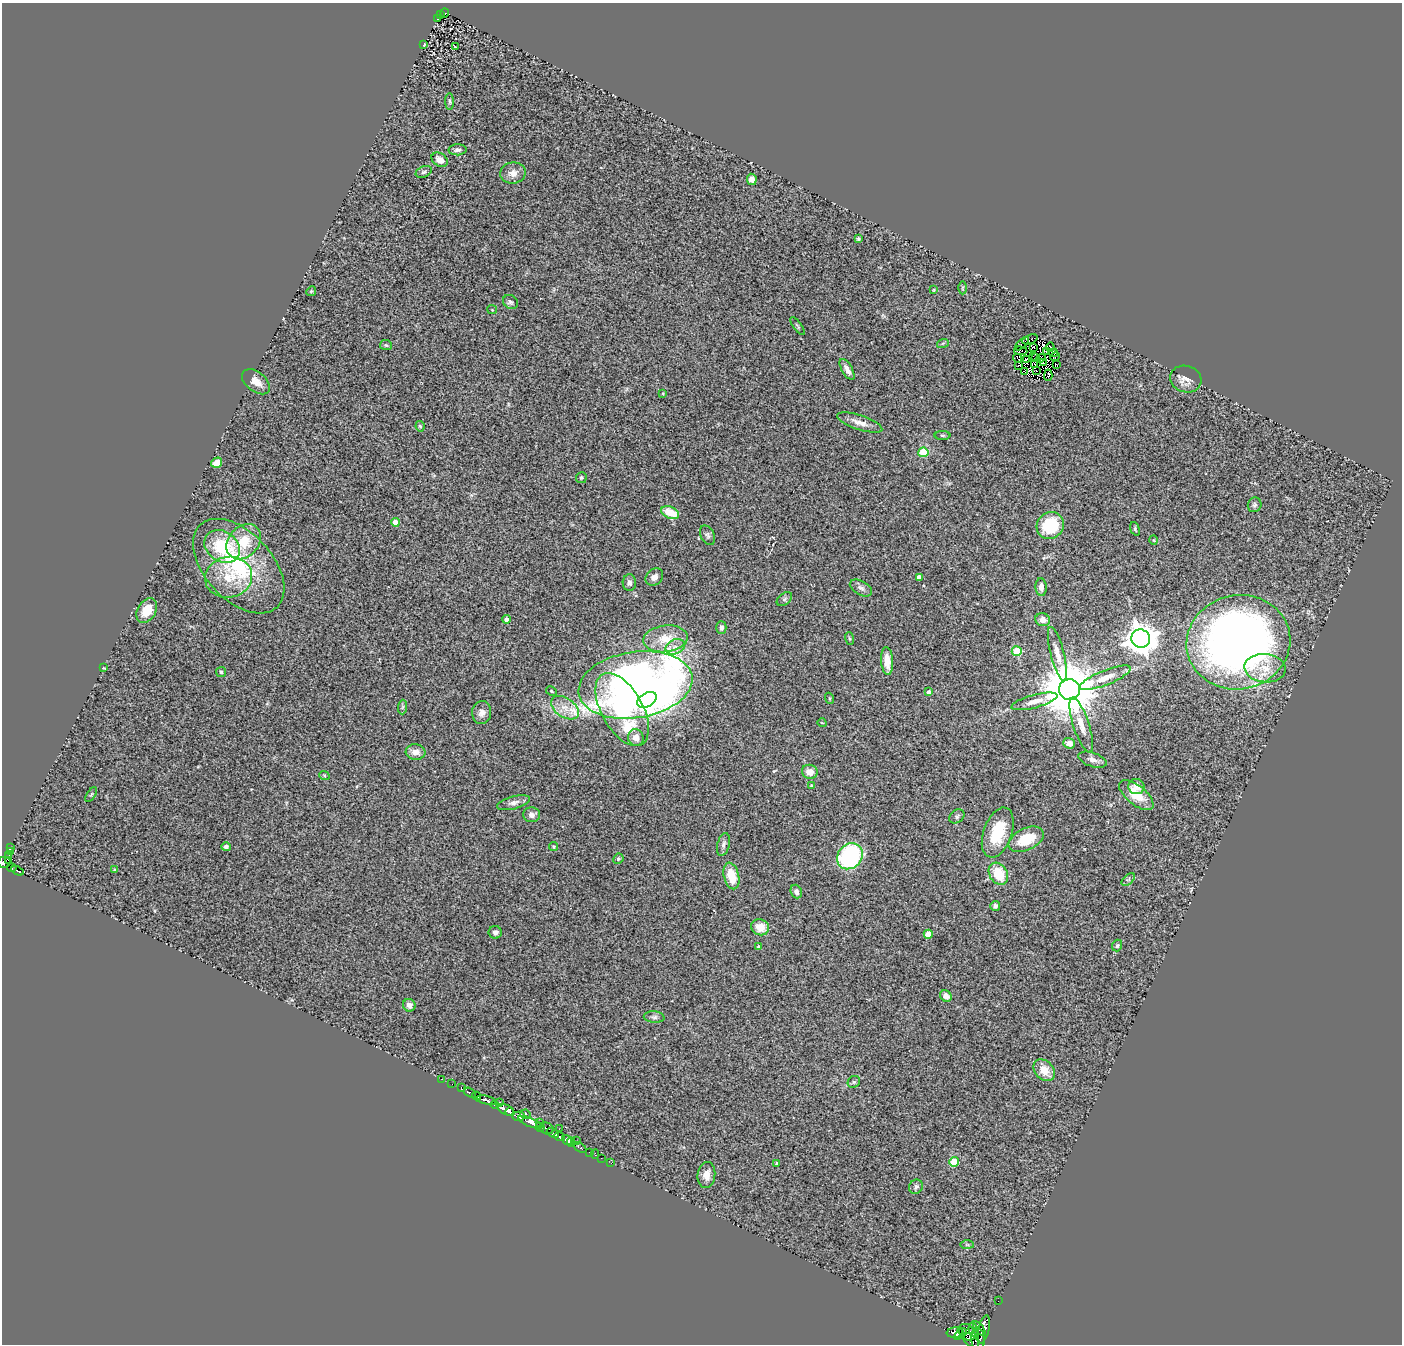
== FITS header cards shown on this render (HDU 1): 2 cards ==
NAXIS1  =                 1400
NAXIS2  =                 1342

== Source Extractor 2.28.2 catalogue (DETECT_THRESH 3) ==
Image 1400 x 1342 px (HDU 1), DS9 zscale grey, 1 PNG px = 1 image px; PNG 1404 x 1346 px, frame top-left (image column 1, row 1342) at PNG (2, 3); each listed source drawn as its Kron ellipse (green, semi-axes under 4 px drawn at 4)
Background 0.74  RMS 0.15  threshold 0.459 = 3 sigma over >= 5 px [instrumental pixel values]
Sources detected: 189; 9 with non-positive FLUX_AUTO (blend fragments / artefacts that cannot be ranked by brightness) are neither listed nor drawn; the other 180 listed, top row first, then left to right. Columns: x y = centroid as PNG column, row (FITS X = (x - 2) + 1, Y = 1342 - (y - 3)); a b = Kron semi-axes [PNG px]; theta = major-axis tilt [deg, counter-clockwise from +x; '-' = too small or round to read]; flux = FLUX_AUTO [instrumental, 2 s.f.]
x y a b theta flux
445 13 4 3 - 150
440 14 4 3 - 200
437 19 3 3 - 58
424 45 3 2 - 8.3
455 47 3 2 - 8.3
449 101 8 4 -89 20
458 150 9 5 2 34
440 160 9 6 -34 83
424 172 8 5 23 24
513 173 13 10 8 84
752 179 5 5 - 76
858 239 3 3 - 14
962 288 6 4 89 14
934 290 4 2 - 8.6
311 291 5 4 - 14
510 302 8 6 -39 25
492 310 5 4 - 12
797 326 11 3 -53 14
1030 339 8 3 20 17
943 343 6 3 18 12
1022 344 8 3 44 34
386 345 6 5 - 16
1034 347 2 2 - 7.7
1050 347 5 2 - 21
1021 351 7 3 -7 34
1046 352 4 3 - 16
1053 353 4 2 - 20
1033 356 2 2 - 9.7
1055 357 4 2 - 0.75
1017 358 5 2 - 4.3
1036 358 3 2 - 19
1041 358 5 2 - 5.3
1027 359 3 3 - 17
1043 363 3 2 - 27
1035 364 3 2 - 8.6
1018 365 3 2 - 13
1057 365 3 2 - 26
847 369 11 5 -60 61
1036 371 3 2 - 9.1
1024 372 3 2 - 5.2
1048 375 6 2 87 29
1186 379 16 13 -17 99
256 382 16 9 -38 110
663 393 3 3 - 8.2
860 422 23 7 -18 96
420 426 5 4 - 16
942 435 8 4 0 16
923 452 5 5 - 460
217 463 6 4 34 120
581 478 5 5 - 19
1255 505 7 6 - 25
670 513 9 5 -23 250
395 522 4 4 - 180
1050 526 14 13 - 530
1135 529 7 4 -71 16
707 535 10 6 -62 31
1154 540 4 3 - 8.6
244 542 19 15 48 300
222 546 19 15 -34 620
239 566 56 33 -47 1100
229 577 24 20 12 330
654 577 10 7 42 49
919 577 4 4 - 55
629 583 8 6 -89 34
1041 587 9 5 -86 60
861 588 12 7 -29 45
784 599 8 5 37 23
147 611 13 9 58 210
506 619 4 4 - 35
1043 620 7 6 - 78
721 627 6 5 - 38
849 638 6 3 -71 11
1141 638 9 9 - 17000
666 639 22 13 6 230
1238 642 52 47 12 8000
675 647 10 7 25 59
1017 651 5 5 - 470
1057 654 28 7 -76 130
887 661 14 6 -85 120
104 668 3 2 - 7.5
1265 668 21 14 -5 210
221 672 5 5 - 16
1105 678 27 7 22 150
635 685 57 33 9 10000
1069 690 10 10 - 91000
551 691 6 4 -29 13
928 692 4 4 - 42
829 698 5 3 - 11
647 700 10 6 31 2200
1034 701 24 6 15 110
403 707 7 4 88 19
565 708 16 9 -34 120
622 709 40 20 -61 1400
482 713 11 9 88 61
822 723 5 3 - 6.8
1081 725 29 8 -72 140
636 738 8 7 - 81
1069 743 6 5 - 65
416 752 10 8 -5 85
1092 760 14 7 -19 54
810 772 8 7 - 98
324 775 5 3 - 10
811 785 4 4 - 14
1136 786 8 7 - 96
91 794 8 4 58 15
1136 795 20 9 -39 230
514 803 17 6 14 55
532 815 8 7 - 59
957 816 8 6 36 25
998 833 26 14 70 390
1026 839 19 11 26 290
723 844 11 6 75 38
10 847 3 3 - 21
226 847 4 4 - 37
553 847 4 4 - 15
10 851 4 3 - 54
8 856 4 3 - 93
850 856 14 12 45 1300
618 859 5 4 - 18
9 860 4 3 - 42
4 862 6 5 - 360
12 868 5 4 - 130
115 870 3 3 - 15
18 871 6 3 -25 200
998 874 12 9 -59 300
731 876 13 7 -76 240
1128 879 8 4 43 22
796 892 7 5 -68 43
995 906 5 5 - 28
760 927 9 8 - 150
495 932 6 6 - 37
928 934 4 4 - 230
759 946 3 3 - 18
1117 946 6 5 - 18
946 996 6 5 - 54
409 1005 6 6 - 49
654 1017 10 5 -5 31
1044 1070 12 9 -46 140
442 1079 3 2 - 19
854 1082 6 5 - 20
452 1084 2 2 - 13
461 1088 4 3 - 97
470 1093 6 3 -37 200
477 1096 4 3 - 190
486 1100 10 4 -13 530
500 1102 2 2 - 120
495 1105 4 3 - 340
506 1110 9 4 -28 1900
510 1111 4 3 - 760
525 1114 5 4 - 370
519 1116 6 4 1 810
530 1122 13 4 -22 1300
539 1123 3 3 - 240
540 1127 5 3 - 70
546 1128 7 5 -23 240
559 1129 2 2 - 7.5
553 1133 6 3 -29 600
559 1137 6 3 -16 590
567 1140 5 4 - 1000
577 1141 3 2 - 10
571 1142 5 3 - 590
580 1147 7 3 -30 53
589 1152 2 2 - 32
595 1154 4 2 - 28
601 1158 2 2 - 16
954 1162 5 5 - 410
611 1163 3 2 - 23
776 1163 4 3 - 13
706 1175 13 9 84 95
916 1187 7 6 - 34
967 1245 7 4 0 18
998 1301 2 2 - 7
979 1328 8 3 -51 540
984 1329 14 5 77 990
973 1330 7 4 -80 870
955 1332 8 5 7 2000
967 1332 9 7 -44 1600
960 1334 7 4 38 1100
978 1339 12 6 -85 1300
971 1341 9 5 -39 760
At the frame edge (FLAGS 8, measured only in part): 2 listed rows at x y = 4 862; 971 1341
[9 non-positive-flux detections neither listed nor drawn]